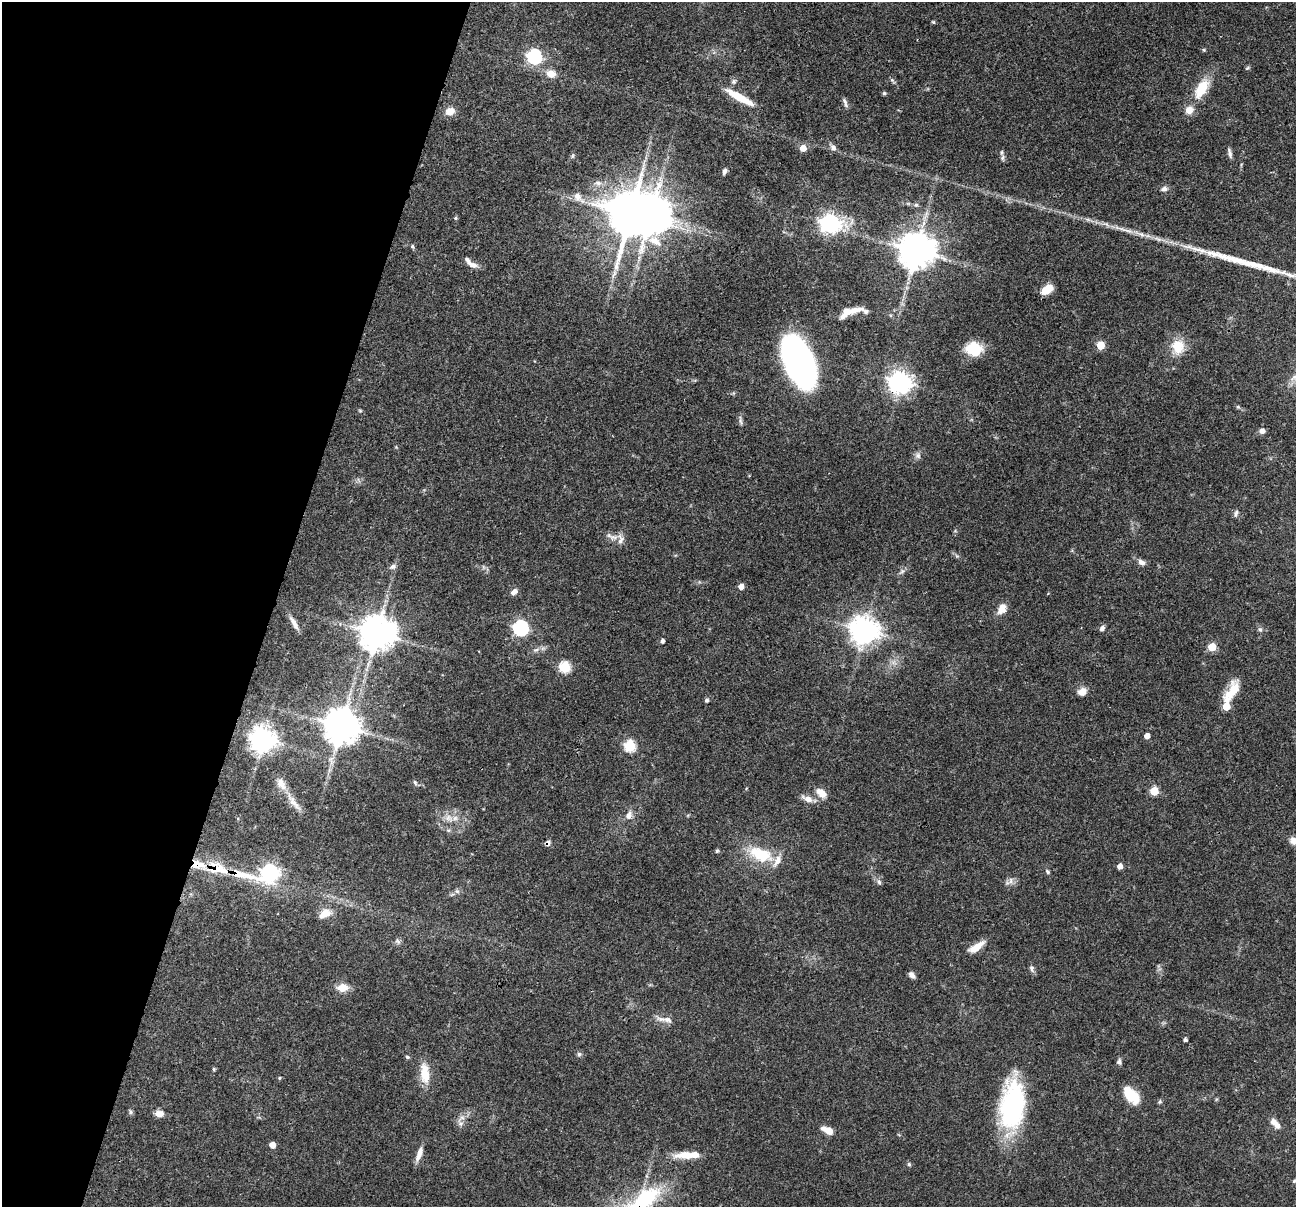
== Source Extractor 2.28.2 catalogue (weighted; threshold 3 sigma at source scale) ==
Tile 9 of 4 x 4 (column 1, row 3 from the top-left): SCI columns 3-1296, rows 1332-2536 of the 5183 x 5198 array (HDU 1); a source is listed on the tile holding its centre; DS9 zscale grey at full resolution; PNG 1298 x 1209 px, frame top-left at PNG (2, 2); no overlay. Shown black and unused: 21% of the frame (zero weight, under 3 of 4 exposures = <1% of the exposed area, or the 3 px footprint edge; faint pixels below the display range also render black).
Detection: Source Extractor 2.28.2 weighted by HDU 2 'WHT'; one run over the whole footprint, this tile lists its part. Background 0.0726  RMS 0.0032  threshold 0.0146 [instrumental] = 3 sigma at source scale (4.5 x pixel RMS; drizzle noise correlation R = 1.50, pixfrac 1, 0.05/0.05 arcsec/px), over >= 5 px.
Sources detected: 121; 1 inside a brighter object's white glare — not listed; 8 inside a brighter listed object's ellipse — not listed separately; the other 112 listed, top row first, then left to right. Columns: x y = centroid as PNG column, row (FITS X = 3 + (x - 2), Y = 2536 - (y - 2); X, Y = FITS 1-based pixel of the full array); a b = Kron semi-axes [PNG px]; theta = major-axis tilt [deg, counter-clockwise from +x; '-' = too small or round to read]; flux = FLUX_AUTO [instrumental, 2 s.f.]
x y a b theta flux
933 22 5 4 - 0.36
534 56 6 6 - 65
1247 68 7 4 44 0.44
551 74 11 9 -20 3.1
892 80 9 4 -45 0.59
734 81 7 6 - 0.86
1201 89 26 13 59 8.5
884 93 5 5 - 0.49
739 97 33 7 -29 8.2
845 103 13 4 -71 0.94
450 111 9 7 11 3.5
803 148 5 5 - 3.8
833 148 8 7 - 1.3
1230 153 13 5 -77 1.1
572 156 6 4 89 0.46
1003 158 8 6 73 0.92
724 171 7 4 69 0.91
598 183 9 6 -10 1.4
1164 189 8 6 17 1.3
577 196 9 9 - 2.4
916 205 6 6 - 0.65
630 214 14 11 83 1400
456 218 5 4 - 0.42
830 223 8 7 - 160
1126 230 33 5 -17 4.1
1158 239 13 5 -18 1.6
655 241 20 11 -32 4.6
412 246 6 4 -72 0.47
1185 246 10 4 -13 1.1
916 251 10 10 - 850
472 264 19 6 -29 2.2
614 274 12 4 66 1.4
1047 290 10 6 36 6.7
855 310 22 7 11 3.5
1101 345 5 5 - 10
1178 347 19 17 -85 6.6
974 349 16 13 -8 11
799 362 38 18 -68 190
900 382 8 7 - 250
1238 407 5 5 - 0.46
360 411 6 4 -1 0.35
740 420 14 3 -81 0.8
1262 431 7 6 - 1.4
918 455 8 8 - 1.2
1236 513 9 4 73 0.77
609 535 9 6 -14 1.2
621 540 14 8 84 2
1141 562 11 7 -29 1.4
393 567 9 7 30 1
902 571 8 5 45 0.83
741 586 5 5 - 2.3
514 592 8 6 36 1.5
1002 609 13 9 65 3.1
294 623 21 6 -60 2.3
521 628 7 6 - 72
1102 628 7 6 - 0.9
1260 629 7 5 -73 0.76
864 630 9 9 - 400
376 633 10 10 - 780
662 641 4 4 - 1
1212 647 5 5 - 9.6
565 667 6 6 - 23
1232 691 28 12 57 7.2
1082 692 11 8 32 2.3
707 700 6 5 - 0.56
341 726 10 10 - 840
1147 736 4 4 - 2.2
263 740 8 8 - 360
630 746 6 6 - 25
415 782 8 5 -63 0.64
1154 791 5 5 - 10
821 793 14 8 -37 3.4
807 799 15 7 -24 2.4
294 803 27 7 -54 3.4
628 816 11 8 70 1.9
449 818 13 9 -31 2.8
1293 841 10 8 -61 1.9
548 843 7 7 - 0.98
717 851 4 4 - 0.51
760 854 29 15 -21 13
1120 866 5 4 - 2.2
218 869 31 15 -14 11
269 872 18 8 5 96
1048 872 7 4 -47 0.54
1011 881 10 5 76 1.3
879 882 7 6 - 0.78
457 891 7 5 -43 0.73
325 913 15 9 25 3.7
398 941 10 5 -65 0.77
976 947 19 7 35 4.5
1032 968 10 6 -85 0.94
912 975 8 5 -51 1.3
342 988 14 9 2 3.7
668 1020 14 8 -16 2
1185 1040 4 3 - 0.79
579 1054 6 6 - 0.65
407 1057 6 4 -23 0.47
1119 1062 8 6 81 0.92
214 1069 4 4 - 0.44
425 1073 27 11 -84 6
279 1078 5 3 - 0.3
1131 1095 18 10 -47 10
1013 1105 48 24 84 50
130 1112 8 4 -82 0.57
159 1113 11 7 3 2.2
462 1117 7 6 - 1.1
1275 1124 15 7 -47 2.4
828 1130 12 6 -27 3.8
272 1145 5 5 - 3
419 1154 19 6 70 2.6
687 1155 33 8 3 6.1
909 1164 5 4 - 0.56
Overlapping masked pixels (flux is a lower limit): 4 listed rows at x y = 900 382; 548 843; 218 869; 269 872
Isophote crosses this tile's border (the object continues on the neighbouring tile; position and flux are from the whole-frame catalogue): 1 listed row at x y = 1293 841